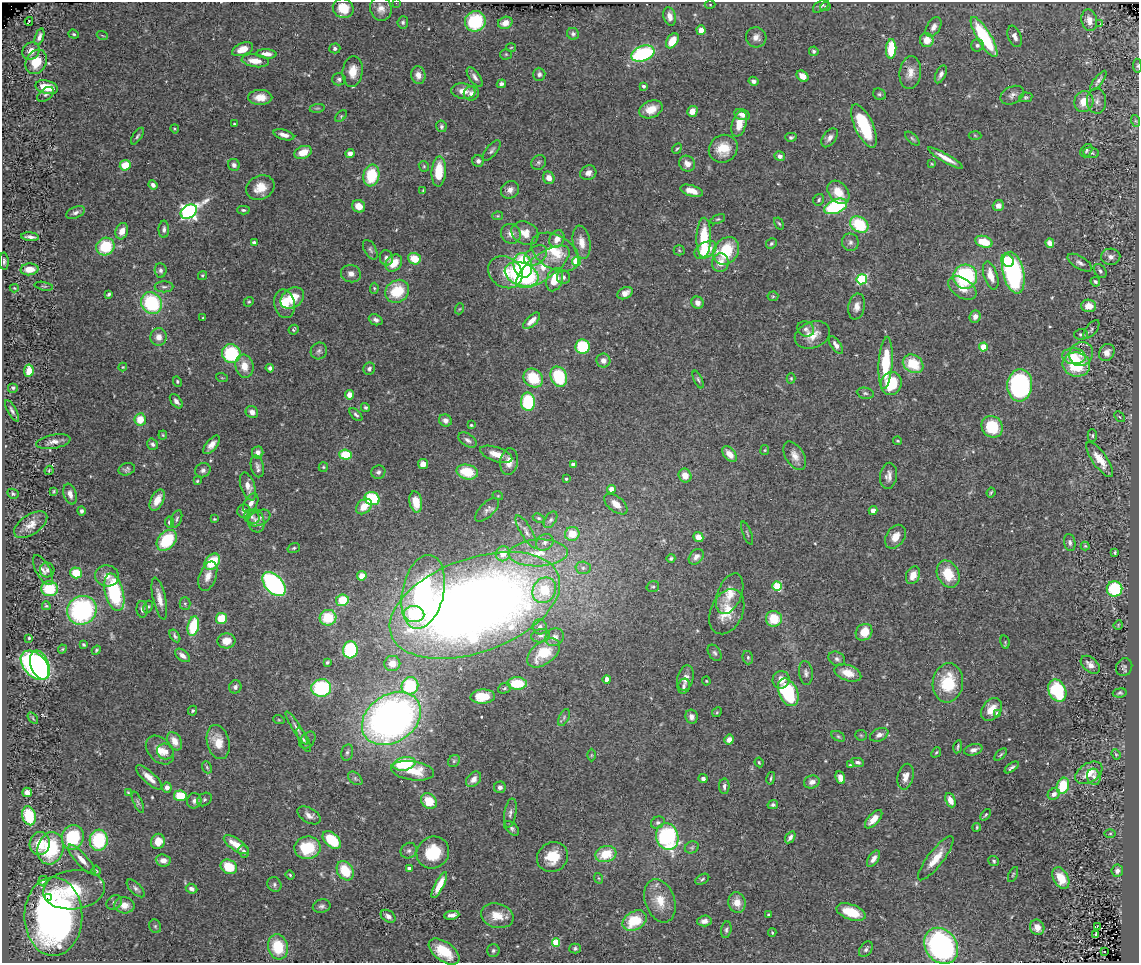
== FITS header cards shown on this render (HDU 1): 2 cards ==
NAXIS1  =                 1137
NAXIS2  =                  961

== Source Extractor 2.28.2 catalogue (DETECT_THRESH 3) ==
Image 1137 x 961 px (HDU 1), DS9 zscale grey, 1 PNG px = 1 image px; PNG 1141 x 965 px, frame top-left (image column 1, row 961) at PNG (2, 2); each listed source drawn as its Kron ellipse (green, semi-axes under 4 px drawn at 4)
Background 0.55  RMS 0.034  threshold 0.101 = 3 sigma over >= 5 px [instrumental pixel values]
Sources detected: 516; of the 516, the 500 brightest by FLUX_AUTO listed and drawn (16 fainter detections omitted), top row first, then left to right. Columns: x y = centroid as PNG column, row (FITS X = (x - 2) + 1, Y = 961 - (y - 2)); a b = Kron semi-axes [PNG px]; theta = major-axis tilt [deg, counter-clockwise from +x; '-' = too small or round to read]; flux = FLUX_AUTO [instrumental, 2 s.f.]
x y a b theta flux
396 3 2 2 - 36
710 5 5 3 - 2.3
821 6 9 5 35 6.5
825 7 5 4 - 2.6
343 8 11 9 -31 42
381 9 12 10 -76 19
670 16 9 6 -75 14
1089 20 11 8 -78 19
29 21 4 2 - 2.1
475 21 10 10 - 130
403 22 6 5 - 4.9
505 23 7 6 - 21
1100 24 3 2 - 7.4
934 27 11 6 60 11
701 30 5 4 - 18
74 34 5 4 - 3.4
573 34 6 5 - 5.2
102 35 5 3 - 2.1
1015 36 11 6 -69 11
39 37 9 4 72 8.6
756 37 10 10 - 13
984 37 23 7 -59 190
927 40 7 6 - 29
672 41 8 5 55 35
977 45 6 6 - 6.3
511 47 5 3 - 2.1
335 48 5 5 - 5.4
243 49 11 6 22 23
891 49 9 5 87 81
31 51 9 8 - 22
814 51 5 4 - 4.2
267 54 10 4 -3 17
506 54 5 5 - 3
643 54 12 7 20 250
255 61 13 6 -7 30
36 62 13 10 60 55
1137 66 7 3 -83 2.7
353 71 15 10 83 32
910 73 16 10 84 24
539 74 6 6 - 6.2
941 74 9 5 65 9
418 75 9 7 -76 18
802 76 6 5 - 19
475 77 11 5 -55 8.9
339 79 7 6 - 5.7
754 81 5 4 - 7
1098 81 12 4 53 7.2
501 84 5 4 - 6.7
644 86 3 3 - 7.8
47 87 11 6 -14 48
463 91 12 7 -7 24
471 93 8 7 - 9.4
46 94 9 6 39 5.4
879 94 7 5 -29 4.5
1012 95 12 8 27 11
260 97 12 7 0 27
1026 97 6 5 - 3.7
1097 101 12 9 -86 12
1084 102 11 9 70 33
317 108 8 3 8 3.2
651 109 12 8 23 35
692 111 5 5 - 20
742 114 8 5 -16 9.4
341 116 7 4 45 3.3
1136 121 6 4 -70 2.8
234 124 3 2 - 2.1
739 124 13 7 73 32
441 126 6 5 - 5.2
864 126 23 9 -65 130
175 129 4 4 - 2.5
284 135 10 5 -17 16
975 135 6 4 -3 2.8
137 136 9 4 56 4.8
791 137 6 4 -2 4.6
830 138 11 6 54 11
912 139 9 4 -42 4.4
677 149 5 3 - 2.8
723 149 15 13 33 47
491 151 12 5 51 6.9
1086 151 7 5 55 4.3
303 152 9 6 21 34
350 153 4 4 - 9.3
1091 153 8 5 -7 5.8
780 156 5 5 - 11
946 158 20 4 -30 23
478 161 6 6 - 7.7
539 162 8 7 - 5.6
687 164 8 7 - 15
932 164 4 3 - 2.1
125 165 5 5 - 40
234 165 6 5 - 7.6
424 166 5 5 - 3.1
439 171 15 7 86 64
588 173 8 7 - 12
371 175 11 8 80 94
549 178 6 5 - 17
153 185 5 4 - 9
260 187 15 12 27 36
510 190 9 8 - 14
423 191 4 2 - 2.8
692 191 11 5 -17 25
838 192 13 9 -50 41
819 200 6 5 - 3.7
359 206 7 6 - 27
836 206 12 7 23 190
998 206 6 5 - 14
243 210 6 4 -2 3.6
75 212 9 5 24 8.5
189 212 9 6 33 820
497 216 5 4 - 2.6
718 219 8 4 25 3.5
779 223 6 4 -60 3
859 225 10 7 -33 120
164 229 9 5 89 7.3
122 231 8 6 71 19
525 233 14 11 -27 27
511 234 10 9 - 16
30 237 9 3 -6 8.7
704 238 20 7 88 83
557 239 9 7 63 19
581 242 17 8 -80 27
850 242 9 8 - 8.2
984 242 9 5 -16 54
254 243 4 3 - 9.6
1050 243 5 4 - 19
771 244 6 5 - 3.9
105 247 9 8 - 94
370 250 11 6 -60 6.4
679 250 5 5 - 3.3
705 250 12 7 30 64
726 251 15 12 49 100
555 252 26 17 -29 70
536 255 13 8 37 16
1111 257 9 8 - 13
386 258 8 6 -78 7.8
414 259 6 5 - 44
4 261 8 4 -87 5.7
576 261 4 4 - 110
1008 261 7 5 -38 49
394 263 9 7 49 39
720 263 9 8 - 22
1080 263 14 6 -32 9.6
523 265 12 9 -75 180
543 267 31 13 36 59
29 269 9 6 3 36
161 270 7 6 - 6.7
1100 271 8 5 -53 5.6
505 272 18 15 -35 46
1013 273 21 10 -77 400
351 274 10 8 -16 14
522 274 17 11 -20 360
202 275 4 4 - 3.3
991 276 14 6 -72 27
564 277 6 6 - 6.7
965 277 12 12 - 230
862 279 5 5 - 210
555 280 12 7 72 55
1095 282 5 4 - 4.4
44 286 9 4 -10 3.5
164 287 9 5 0 6.4
14 288 5 4 - 2.5
374 288 5 4 - 2.8
962 288 15 9 -34 28
397 291 13 10 38 83
625 293 8 5 28 16
109 294 4 3 - 3.8
773 296 5 5 - 2.9
292 298 13 9 35 57
249 302 5 4 - 3.2
151 303 11 10 - 190
697 303 6 5 - 15
285 304 14 10 -77 33
857 306 13 8 79 16
1089 306 7 6 - 30
459 309 5 3 - 2.2
975 317 6 5 - 12
203 318 3 3 - 2.5
376 320 7 5 -22 9.2
532 321 10 5 43 18
806 329 9 7 -29 7.6
1091 329 11 5 52 6.3
294 330 5 4 - 3.6
1081 334 7 5 0 5
812 335 18 13 23 32
158 337 9 8 - 19
836 345 10 5 -55 11
583 347 7 7 - 120
983 347 4 4 - 73
319 351 8 8 - 8.3
1107 352 9 7 57 17
231 354 9 9 - 150
1081 354 12 11 - 22
1074 356 12 8 -5 28
603 361 7 7 - 11
886 363 26 7 86 100
913 364 11 8 -32 74
1076 364 14 12 -10 120
244 366 12 9 -75 30
123 367 4 4 - 2.2
270 368 4 4 - 6.1
369 369 6 5 - 6
29 371 6 4 83 34
559 377 10 8 -67 120
222 378 6 3 -18 2.3
533 378 10 9 - 76
791 378 5 4 - 2.8
698 380 9 4 -66 4.4
177 381 5 4 - 3
891 383 11 10 - 91
1020 385 16 12 86 450
13 388 5 5 - 5
865 393 8 5 -10 5.1
350 395 4 4 - 23
176 401 8 5 -52 9.5
528 402 9 7 -86 130
365 407 5 4 - 4.1
12 411 12 4 -61 6.6
252 412 6 6 - 13
356 415 8 4 -44 5.3
1119 417 6 3 -46 2.7
140 419 6 5 - 40
445 420 7 5 -29 11
471 425 3 3 - 2.9
992 427 11 10 - 89
163 435 4 4 - 2.4
1092 436 6 4 -90 3.9
467 440 10 6 -35 8.9
897 441 4 3 - 2.4
53 442 17 7 10 15
153 444 6 5 - 6.2
211 445 11 5 51 16
765 450 5 4 - 2.4
258 452 6 5 - 11
496 454 17 7 -19 27
729 454 9 5 -50 24
346 455 6 5 - 83
795 456 16 9 -59 19
1100 459 20 7 -55 39
509 462 13 9 83 26
423 464 5 5 - 17
573 465 4 4 - 10
257 466 11 6 -77 9.5
323 467 5 4 - 3
127 469 8 6 18 6.4
49 470 5 3 - 2.4
203 470 8 7 - 8.1
378 472 7 6 - 6.7
467 472 10 7 -11 73
685 475 7 6 - 22
889 476 13 8 81 13
566 479 3 3 - 2.6
197 481 4 4 - 2.7
248 486 14 7 -71 21
611 489 4 4 - 19
54 491 4 2 - 2.5
991 492 5 3 - 3.1
13 494 6 5 - 4.3
70 494 11 6 -74 13
498 496 5 3 - 2.2
372 499 8 6 -19 150
157 500 11 6 62 31
416 502 11 6 -79 43
251 503 10 6 62 14
616 504 13 7 -38 22
364 506 9 6 43 34
487 510 15 7 45 10
873 510 4 4 - 12
81 511 5 4 - 4.9
244 511 7 6 - 11
252 517 8 6 -27 6
259 518 12 7 25 12
539 518 6 4 -26 3.5
177 519 9 5 70 5.4
214 519 3 2 - 2.1
551 520 9 5 57 6
256 521 12 8 -73 14
169 522 5 4 - 7.1
31 525 19 10 34 25
526 532 19 5 -60 13
747 533 12 3 -69 3.4
572 534 7 7 - 47
698 537 5 5 - 23
895 537 13 9 55 24
167 540 12 8 48 110
545 542 9 7 41 9.6
1070 542 9 5 -79 7.2
1085 546 4 4 - 2.7
294 548 6 4 18 3.9
1115 552 3 3 - 3
538 553 29 13 2 64
503 554 7 7 - 26
696 557 9 6 50 10
671 558 4 4 - 3.8
212 562 9 6 51 71
583 568 7 6 - 7.8
43 570 16 7 -61 12
47 570 7 7 - 7
76 573 6 5 - 51
948 574 14 10 -63 61
913 575 9 6 68 24
107 576 12 10 -9 19
208 576 15 8 70 21
362 576 5 4 - 32
274 584 14 9 -48 390
653 586 6 5 - 4.1
777 586 5 4 - 100
49 589 8 7 - 84
1114 589 8 7 - 140
544 590 13 11 59 100
114 592 19 9 -76 190
423 592 37 21 78 410
730 594 21 12 68 37
159 599 21 6 -77 23
342 600 6 5 - 70
185 604 6 5 - 4.7
475 605 89 47 20 3400
46 606 4 3 - 3.2
148 607 6 4 61 3.1
142 609 8 5 -86 8.2
82 610 15 14 - 340
727 612 24 16 66 51
414 614 10 8 -5 130
221 618 5 5 - 65
328 618 8 7 - 77
774 619 8 8 - 61
1118 625 5 3 - 2.1
193 626 10 5 77 95
540 627 7 7 - 9.2
864 632 9 7 44 37
175 636 7 4 -56 5.3
541 636 9 6 10 7.7
554 637 9 8 - 16
29 638 3 3 - 2.1
226 641 9 7 5 27
1005 642 7 4 -78 3.2
84 645 4 3 - 3.2
62 649 4 4 - 2.4
96 650 5 4 - 3.2
350 650 8 7 - 160
543 653 19 11 37 75
715 653 9 6 -56 5.8
182 655 8 5 -39 13
748 658 7 5 -75 4.3
837 659 9 6 -30 6.7
327 662 3 3 - 3.3
392 663 8 7 - 28
35 665 17 11 -47 410
40 665 15 9 -68 370
1090 665 11 7 -41 15
1124 667 9 8 - 6.8
806 673 12 7 -84 8.4
848 673 14 8 -20 29
685 678 13 8 76 17
607 679 4 4 - 23
781 680 9 8 - 21
706 681 4 4 - 2.4
517 683 10 6 -1 81
948 683 19 15 83 100
410 686 9 8 - 150
684 686 8 6 71 8.7
235 687 6 6 - 6.5
321 688 10 8 5 180
504 688 6 5 - 3.8
1057 691 11 8 -65 150
788 692 14 9 -65 170
1120 693 7 4 8 4
483 697 12 7 3 51
991 710 12 9 55 32
193 711 5 4 - 3.4
717 712 5 4 - 2.5
997 713 4 4 - 6.1
564 717 9 5 64 4.7
691 717 7 6 - 10
33 718 6 3 -54 3
391 718 32 24 34 1300
279 720 6 3 -18 2.3
297 728 19 4 -58 12
861 735 6 5 - 3
879 735 10 6 24 11
838 736 7 4 -29 3.8
304 740 13 4 -64 7.3
307 740 10 6 49 7.5
729 740 5 4 - 14
174 741 10 7 -59 26
218 742 17 11 -75 38
958 747 6 2 80 3.7
160 750 17 11 -46 30
973 750 9 5 17 12
165 751 8 8 - 11
347 752 8 5 77 6.5
936 752 5 4 - 3
1001 754 8 3 45 3.2
1116 754 5 4 - 3.1
591 755 6 4 90 2.9
454 761 6 5 - 4
759 762 5 3 - 2.5
858 762 6 4 -10 6.3
404 764 11 6 13 110
850 765 3 3 - 2.3
207 767 6 4 -68 3.3
1012 767 8 3 36 6
412 771 22 9 -8 59
1089 773 15 9 33 41
149 777 17 6 -43 25
905 777 13 8 77 20
1094 777 8 6 -71 9.3
355 778 8 5 -41 5.1
703 778 4 4 - 7.1
771 778 6 3 77 3.6
840 778 6 4 -67 20
474 779 9 6 46 12
812 782 8 6 17 13
724 786 8 5 -90 7.2
1063 786 8 6 69 75
167 787 5 5 - 14
500 787 6 5 - 8.1
27 792 5 4 - 14
128 792 3 3 - 2.2
1054 794 6 5 - 14
180 796 6 5 - 55
204 799 8 6 36 5.8
950 800 7 5 -67 22
194 801 8 7 - 9.2
429 801 8 7 - 49
138 802 11 4 -65 4.7
773 805 5 4 - 4.9
510 813 15 6 80 9.4
309 815 12 7 -31 14
986 815 6 4 50 3.3
29 816 9 6 -76 97
874 819 11 5 47 24
658 822 7 5 30 6.3
977 827 4 3 - 2.7
512 828 9 5 -43 6.4
1110 833 6 4 1 2.5
667 836 14 11 -73 290
73 837 12 11 - 130
790 837 6 4 56 7.7
99 840 10 9 - 140
332 840 11 6 -42 91
158 841 8 7 - 32
40 844 11 10 - 53
236 845 14 6 -35 38
692 847 7 6 - 4.3
50 848 16 12 75 160
308 848 13 11 7 92
244 851 6 5 - 6.6
409 851 8 7 - 7.5
433 853 17 15 36 85
606 854 10 8 16 60
553 857 16 14 32 58
936 858 27 8 52 38
874 859 9 5 56 12
82 860 19 6 -48 25
163 860 7 6 - 16
994 861 5 4 - 3.7
229 867 8 7 - 59
409 868 3 3 - 12
96 871 5 4 - 3
345 871 10 7 -58 62
1117 871 6 5 - 9.5
1013 874 8 3 64 3
290 875 4 3 - 2.5
598 878 5 3 - 2.4
1061 878 11 7 -61 50
702 879 7 4 28 4.5
43 881 5 4 - 10
274 884 7 6 - 6.2
439 885 14 4 62 27
136 888 11 5 -43 7.6
191 889 6 4 -24 11
74 890 31 19 7 120
48 898 3 3 - 34
660 901 22 15 -71 50
114 902 8 6 40 7.4
737 903 10 8 -77 26
124 905 10 8 -4 24
322 906 9 6 13 7.2
851 912 15 7 -19 66
768 914 3 3 - 2.6
452 915 8 4 8 13
53 916 39 29 -90 1300
388 916 8 5 -33 10
497 916 16 12 -17 41
635 921 13 9 30 83
704 921 7 5 4 11
155 926 7 5 -64 4.2
1037 927 8 7 - 17
1097 927 3 3 - 3.2
726 930 8 5 82 5.2
772 932 4 4 - 2.4
1096 934 3 3 - 45
556 942 4 4 - 92
941 946 19 15 -54 460
278 947 13 10 -75 92
575 948 5 5 - 4
866 949 8 6 57 6.2
444 951 17 9 -36 60
493 951 6 6 - 5.5
1105 952 3 2 - 4.5
At the frame edge (FLAGS 8, measured only in part): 2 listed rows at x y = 396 3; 1137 66
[16 fainter detections neither listed nor drawn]